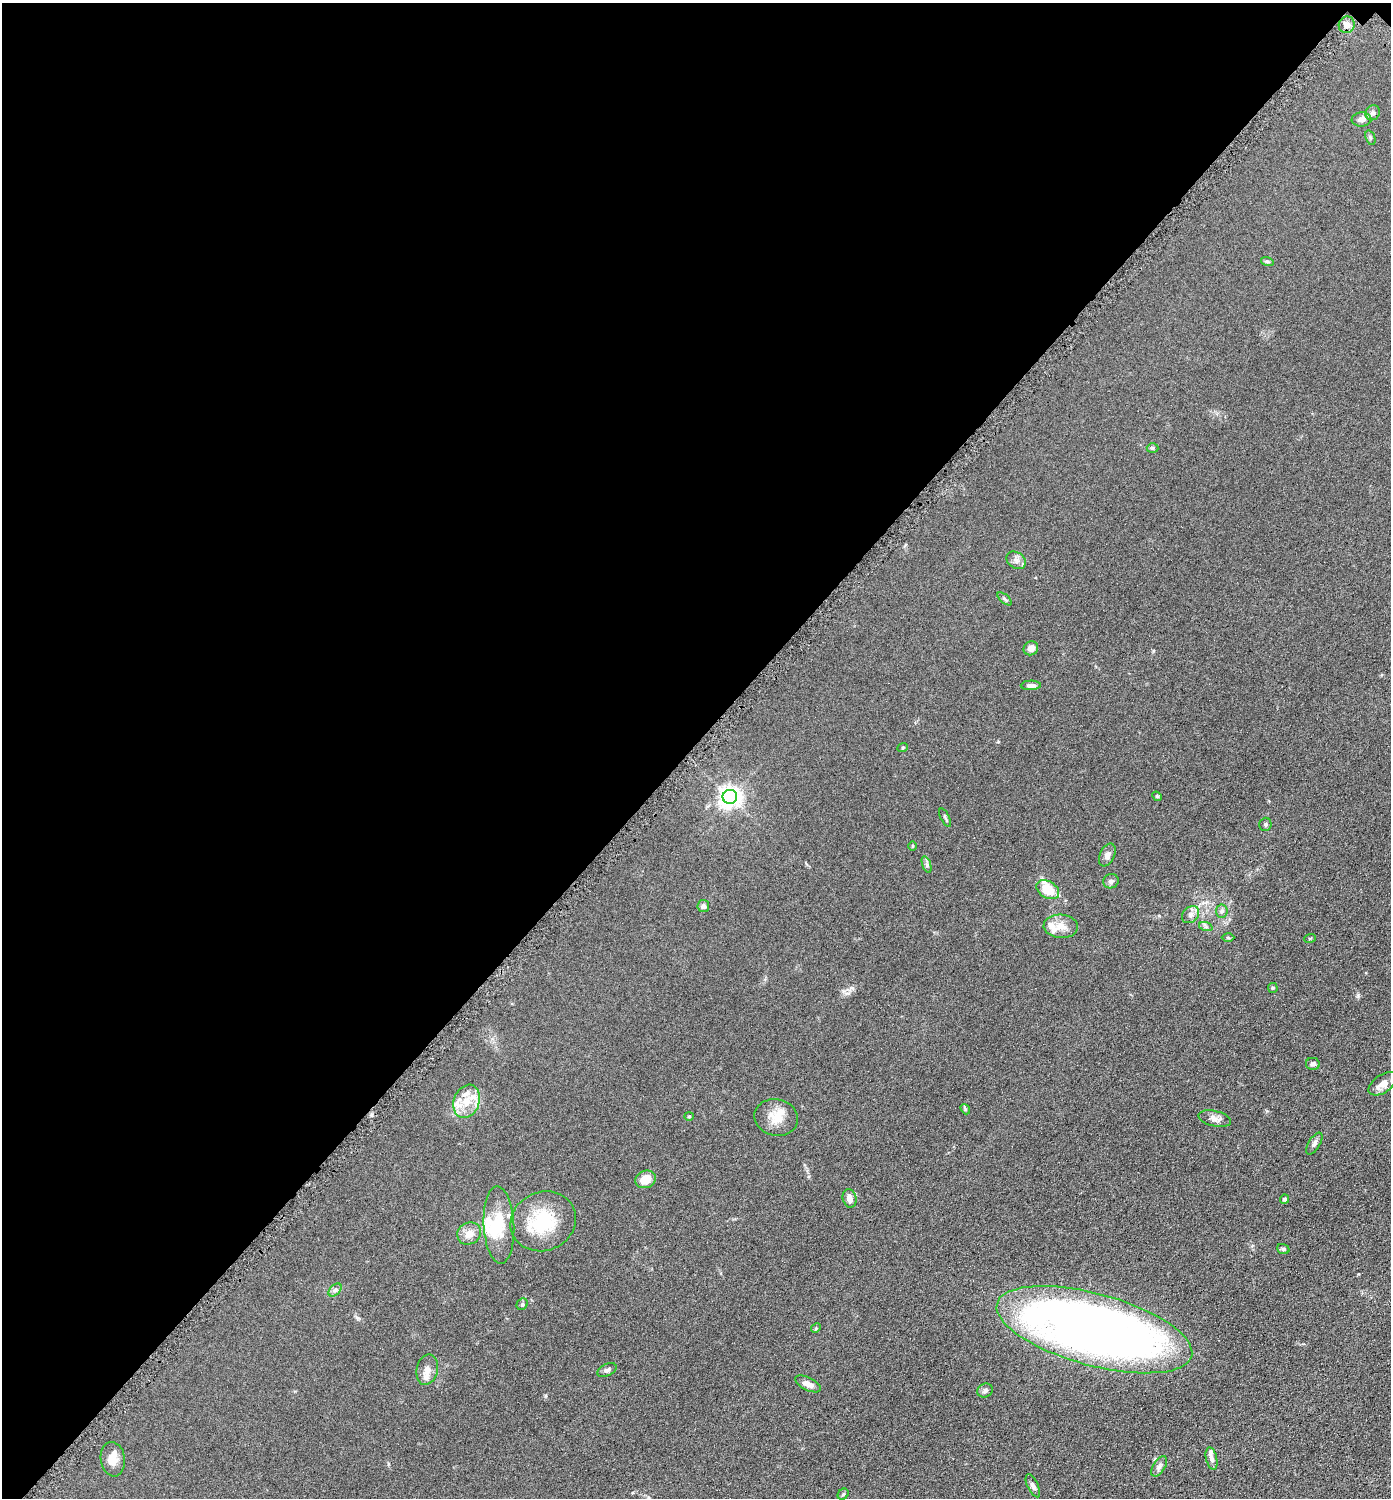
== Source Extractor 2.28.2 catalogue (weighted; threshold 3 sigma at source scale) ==
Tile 2 of 4 x 4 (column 2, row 1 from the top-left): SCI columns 1542-2930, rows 4497-5992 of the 6003 x 6002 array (HDU 1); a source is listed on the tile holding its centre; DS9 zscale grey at full resolution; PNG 1393 x 1500 px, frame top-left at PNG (2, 3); each listed source drawn as its Kron ellipse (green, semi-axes under 4 px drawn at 4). Shown black and unused: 50% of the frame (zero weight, under 4 of 8 exposures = <1% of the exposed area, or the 3 px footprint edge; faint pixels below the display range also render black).
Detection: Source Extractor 2.28.2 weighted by HDU 2 'WHT'; one run over the whole footprint, this tile lists its part. Background 0.0917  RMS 0.0078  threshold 0.0321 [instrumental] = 3 sigma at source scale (4.09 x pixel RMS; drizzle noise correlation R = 1.36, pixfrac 0.8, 0.05/0.05 arcsec/px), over >= 5 px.
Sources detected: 66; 2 inside a brighter object's white glare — neither listed nor drawn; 8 inside a brighter listed object's ellipse — not listed separately; the other 56 listed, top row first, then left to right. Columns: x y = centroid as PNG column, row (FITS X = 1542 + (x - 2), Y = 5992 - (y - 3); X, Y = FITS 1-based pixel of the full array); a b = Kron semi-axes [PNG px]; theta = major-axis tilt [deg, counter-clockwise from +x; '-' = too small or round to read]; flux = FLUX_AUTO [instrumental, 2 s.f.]
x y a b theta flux
1347 25 8 8 - 3.2
1373 113 8 7 - 1.8
1361 119 10 7 4 3.5
1370 138 7 4 -70 1.2
1267 261 6 4 -18 1
1153 448 6 5 - 1.1
1016 560 10 8 -33 3.1
1005 599 9 4 -41 1.2
1031 648 7 6 - 4.1
1031 685 10 4 1 2.6
903 747 5 3 - 0.65
1157 796 5 4 - 0.78
730 797 7 7 - 430
945 818 10 3 -62 0.98
1265 824 7 6 - 1.2
912 846 5 3 - 0.64
1107 855 12 7 65 3.3
927 865 9 4 -71 1.4
1111 881 8 7 - 2.2
1048 890 12 8 -31 16
703 906 6 6 - 2.4
1222 911 6 6 - 1.7
1190 915 9 7 46 3
1061 926 17 11 -4 7.4
1206 927 7 4 -19 1.3
1228 938 6 4 0 0.82
1310 938 6 3 19 0.67
1273 988 5 5 - 0.75
1313 1064 7 6 - 2.2
1383 1084 16 8 35 5.5
467 1101 17 12 70 12
965 1109 5 4 - 0.88
689 1116 4 4 - 0.72
776 1117 22 18 -14 12
1215 1119 16 7 -13 4.2
1314 1144 12 6 58 2.1
646 1179 10 8 23 9.6
849 1198 9 6 -75 4.3
1285 1199 4 4 - 1.6
543 1221 33 29 24 37
499 1225 39 15 -87 21
469 1233 12 10 31 6
1283 1249 6 5 - 1.1
335 1290 8 4 45 1.6
522 1304 6 5 - 1.1
816 1328 5 4 - 0.75
1094 1330 101 36 -15 640
427 1370 15 10 78 5.9
607 1370 10 6 24 2
808 1384 14 6 -26 4.9
985 1391 8 6 22 2.1
1212 1458 11 5 -77 2.9
113 1459 17 12 -82 7.8
1159 1466 11 6 58 2.3
1033 1486 12 5 -65 2.3
843 1494 6 5 - 1
Unlisted compact peaks at least as high as the median listed source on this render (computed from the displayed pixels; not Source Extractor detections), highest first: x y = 1358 996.